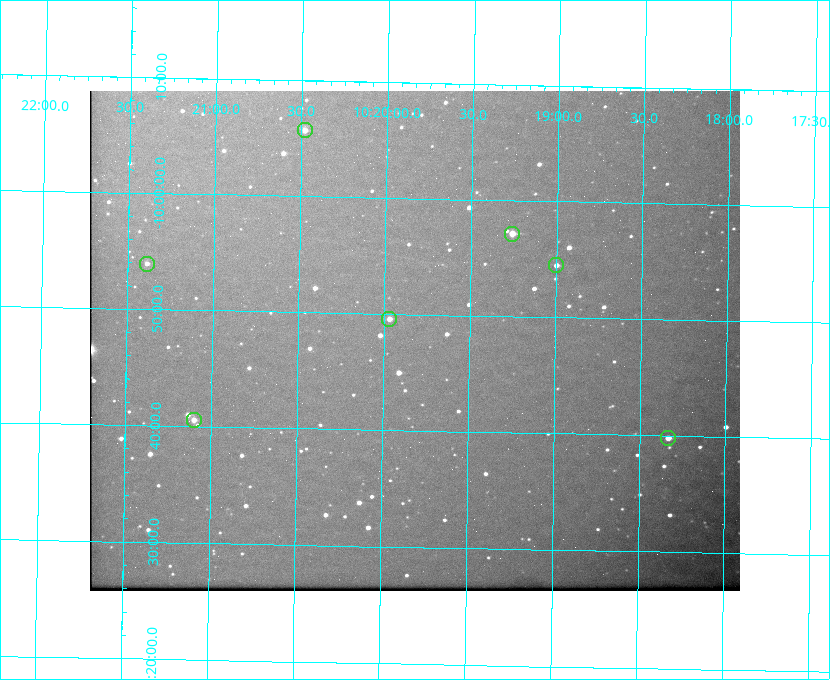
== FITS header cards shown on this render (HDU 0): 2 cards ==
NAXIS1  =                  650 / Width of table row in bytes
NAXIS2  =                  500 / Number of rows in table

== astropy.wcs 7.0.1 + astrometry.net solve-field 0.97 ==
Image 650 x 500 px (HDU 0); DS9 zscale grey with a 90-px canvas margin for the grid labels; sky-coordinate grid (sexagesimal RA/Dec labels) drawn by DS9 from the SOLVED WCS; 7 Tycho-2 reference stars matched to detected sources circled (green)
Header WCS: none
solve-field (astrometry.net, Tycho-2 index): SOLVED blind (the file carries no WCS)
Solved WCS: RA---TAN-SIP/DEC--TAN-SIP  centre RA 10:19:49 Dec -09:48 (154.95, -9.80 deg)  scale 5.17 arcsec/px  FOV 56.1' x 43.1'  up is +179 deg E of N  parity flipped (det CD > 0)
(file carries no celestial WCS; the grid is the blind solution)
Tycho-2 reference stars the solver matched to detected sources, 7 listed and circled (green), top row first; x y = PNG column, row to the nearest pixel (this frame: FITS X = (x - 90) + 1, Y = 500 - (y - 91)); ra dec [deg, ICRS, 3 dp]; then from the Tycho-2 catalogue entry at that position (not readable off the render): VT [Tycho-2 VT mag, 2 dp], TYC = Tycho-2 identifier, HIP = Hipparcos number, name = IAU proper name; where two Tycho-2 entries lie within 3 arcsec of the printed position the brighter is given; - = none
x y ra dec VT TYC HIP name
305 130 155.120 -10.095 10.96 5493-78-1 - -
512 234 154.815 -9.952 9.91 5490-258-1 50532 -
147 264 155.347 -9.899 11.51 5490-199-1 - -
556 265 154.750 -9.908 10.76 5490-212-1 - -
389 319 154.992 -9.826 10.90 5490-153-1 - -
194 420 155.275 -9.676 10.79 5490-27-1 - -
668 438 154.583 -9.663 10.90 5490-13-1 - -